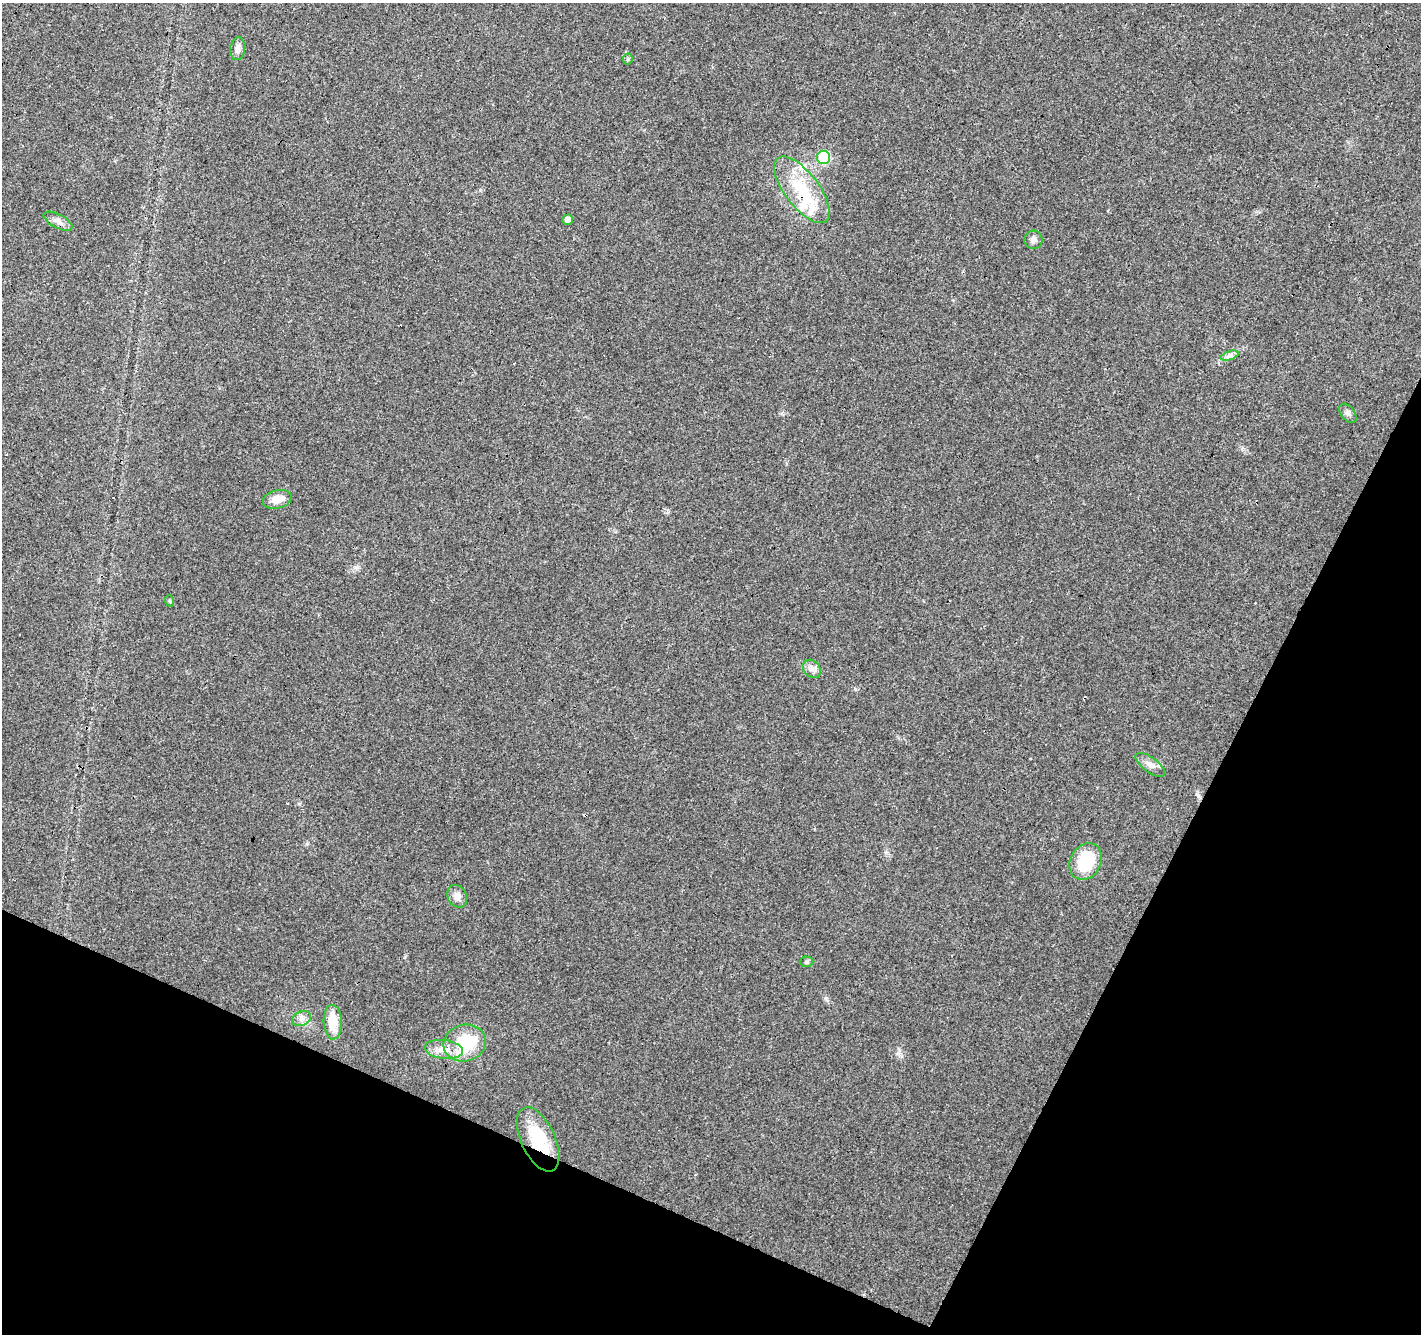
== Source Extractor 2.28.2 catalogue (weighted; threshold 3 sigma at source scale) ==
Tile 15 of 4 x 4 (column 3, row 4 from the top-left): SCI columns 2840-4258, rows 202-1533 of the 5684 x 5795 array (HDU 1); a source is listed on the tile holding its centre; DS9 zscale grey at full resolution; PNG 1423 x 1336 px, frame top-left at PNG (2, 3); each listed source drawn as its Kron ellipse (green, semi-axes under 4 px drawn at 4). Shown black and unused: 23% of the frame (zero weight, under 3 of 4 exposures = <1% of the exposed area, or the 3 px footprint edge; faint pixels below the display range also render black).
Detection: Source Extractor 2.28.2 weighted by HDU 2 'WHT'; one run over the whole footprint, this tile lists its part. Background 0.04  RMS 0.0035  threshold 0.0158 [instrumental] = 3 sigma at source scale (4.5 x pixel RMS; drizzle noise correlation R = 1.50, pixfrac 1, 0.0396/0.0396 arcsec/px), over >= 5 px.
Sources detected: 30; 1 inside a brighter object's white glare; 6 cosmic-ray / hot-pixel residue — neither listed nor drawn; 2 inside a brighter listed object's ellipse — not listed separately; the other 21 listed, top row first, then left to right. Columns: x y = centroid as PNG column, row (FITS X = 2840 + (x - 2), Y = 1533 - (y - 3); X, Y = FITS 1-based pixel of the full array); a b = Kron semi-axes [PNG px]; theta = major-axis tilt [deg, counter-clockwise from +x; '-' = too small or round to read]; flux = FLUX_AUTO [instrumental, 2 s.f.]
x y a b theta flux
238 49 11 7 82 1.7
628 59 5 5 - 0.57
824 157 7 6 - 25
802 190 40 17 -53 18
568 220 5 5 - 1.5
58 221 16 7 -27 2
1033 240 9 9 - 1.6
1229 355 9 4 19 1.1
1348 413 11 6 -52 1.2
277 499 15 9 15 3.9
170 601 6 3 -71 0.37
812 669 10 8 -44 1.7
1150 765 17 7 -36 2.4
1086 862 19 15 61 17
457 896 12 9 -64 2.4
806 962 7 5 0 0.65
301 1019 10 7 23 1.7
333 1022 17 9 -87 8.5
465 1043 21 18 15 20
444 1049 19 9 -7 4.3
538 1139 35 17 -65 18
Overlapping masked pixels (flux is a lower limit): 2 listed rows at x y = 802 190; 538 1139
Unlisted compact peaks at least as high as the median listed source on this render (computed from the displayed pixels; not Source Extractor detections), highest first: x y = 356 567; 826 998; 898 1053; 855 689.